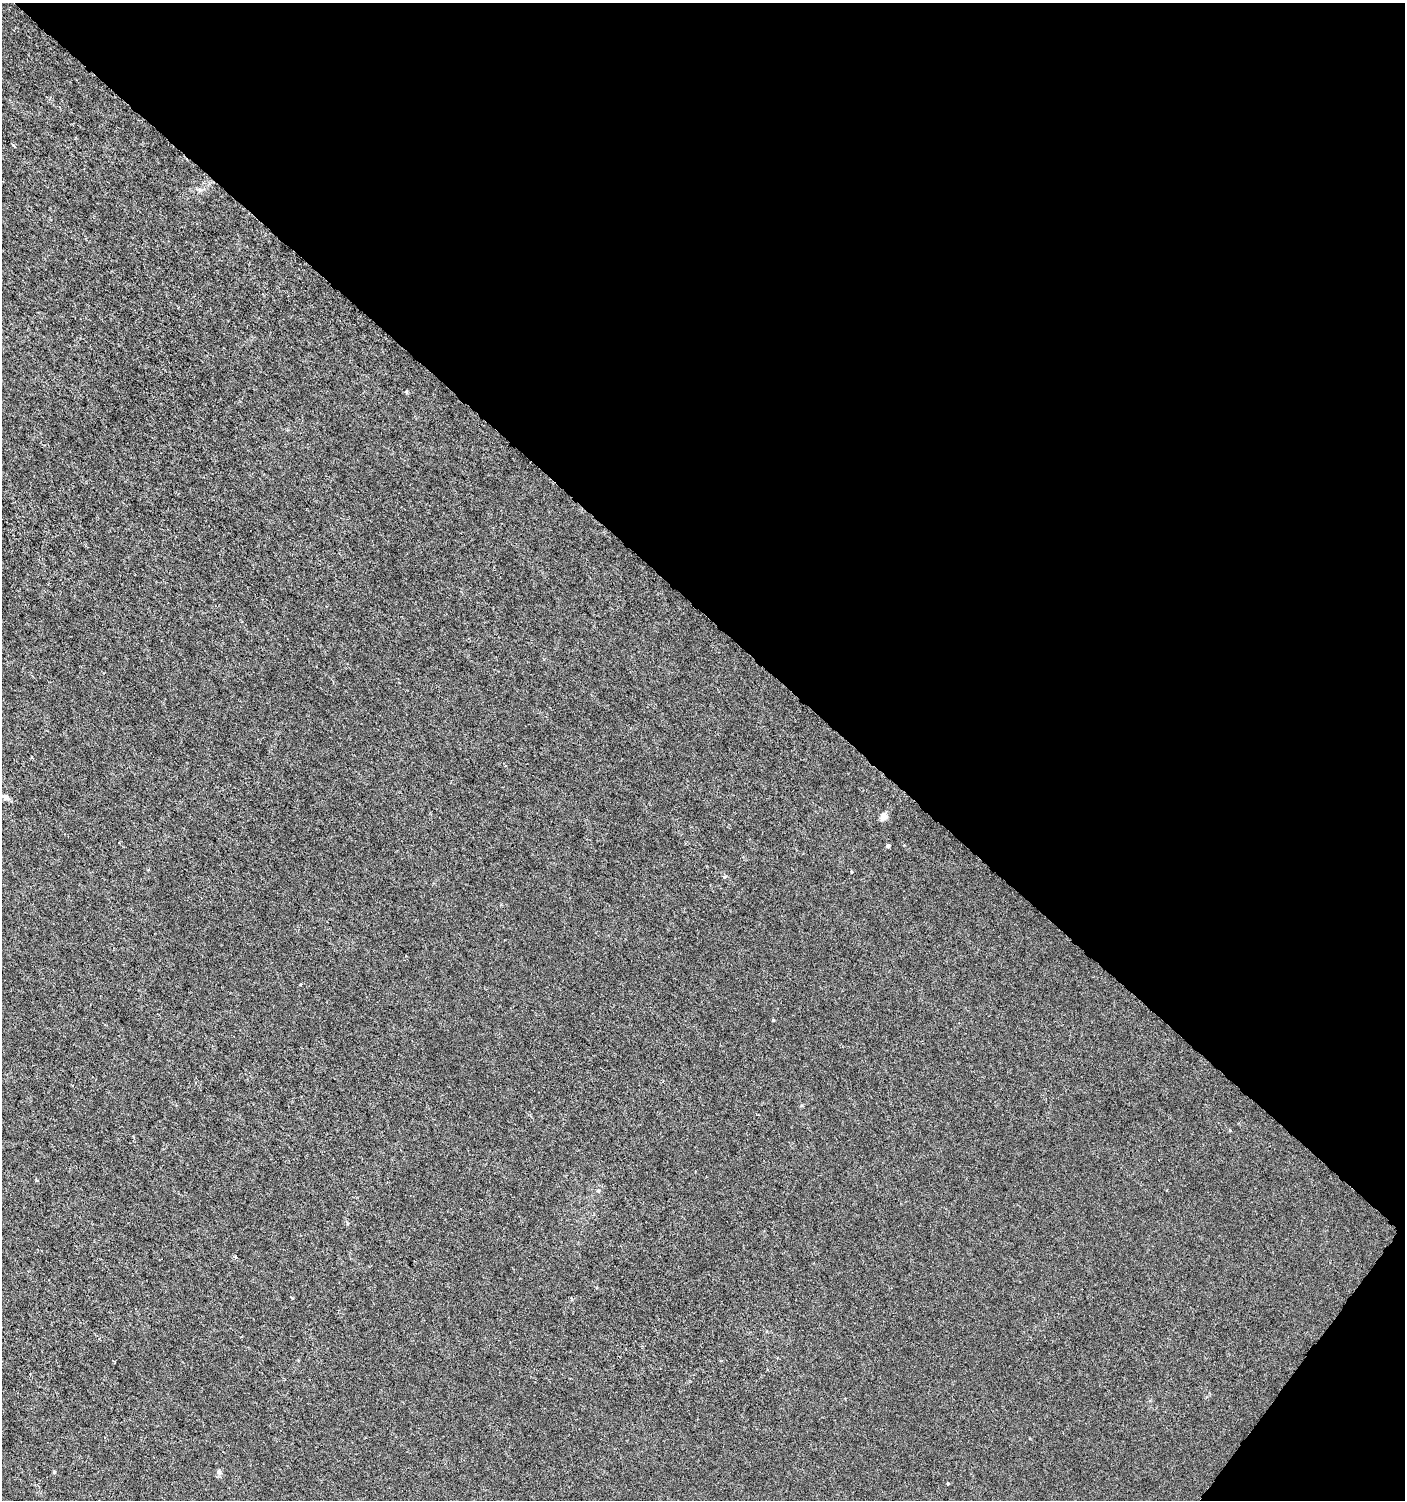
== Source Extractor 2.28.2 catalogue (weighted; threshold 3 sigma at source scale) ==
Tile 8 of 4 x 4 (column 4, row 2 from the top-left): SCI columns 4383-5785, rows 3004-4501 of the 6026 x 6000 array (HDU 1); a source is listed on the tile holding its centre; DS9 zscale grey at full resolution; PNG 1407 x 1502 px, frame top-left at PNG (2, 3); no overlay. Shown black and unused: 42% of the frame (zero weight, under 3 of 6 exposures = <1% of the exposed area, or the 3 px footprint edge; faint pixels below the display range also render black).
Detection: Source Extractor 2.28.2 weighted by HDU 2 'WHT'; one run over the whole footprint, this tile lists its part. Background -1.05e-05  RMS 0.0012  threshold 0.00501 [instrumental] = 3 sigma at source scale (4.09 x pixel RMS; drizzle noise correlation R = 1.36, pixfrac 0.8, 0.0396/0.0396 arcsec/px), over >= 5 px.
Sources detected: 16; all 16 listed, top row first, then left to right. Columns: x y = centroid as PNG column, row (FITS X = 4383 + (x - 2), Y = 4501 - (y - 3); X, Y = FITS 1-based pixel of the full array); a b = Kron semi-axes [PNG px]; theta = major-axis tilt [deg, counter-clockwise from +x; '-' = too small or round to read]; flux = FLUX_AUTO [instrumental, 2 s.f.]
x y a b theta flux
14 146 3 3 - 0.25
406 392 4 4 - 0.24
6 797 11 6 -28 0.52
884 817 6 5 - 1.1
888 845 4 3 - 0.47
904 845 3 2 - 0.09
851 872 3 3 - 0.11
724 877 6 4 -43 0.15
773 1020 4 3 - 0.11
1230 1130 4 4 - 0.11
37 1180 5 4 - 0.13
598 1191 6 3 19 0.13
235 1257 4 4 - 0.12
292 1298 4 3 - 0.1
219 1472 7 7 - 0.32
948 1483 3 2 - 0.16
Unlisted compact peaks at least as high as the median listed source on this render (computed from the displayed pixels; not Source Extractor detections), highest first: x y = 54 1472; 200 190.